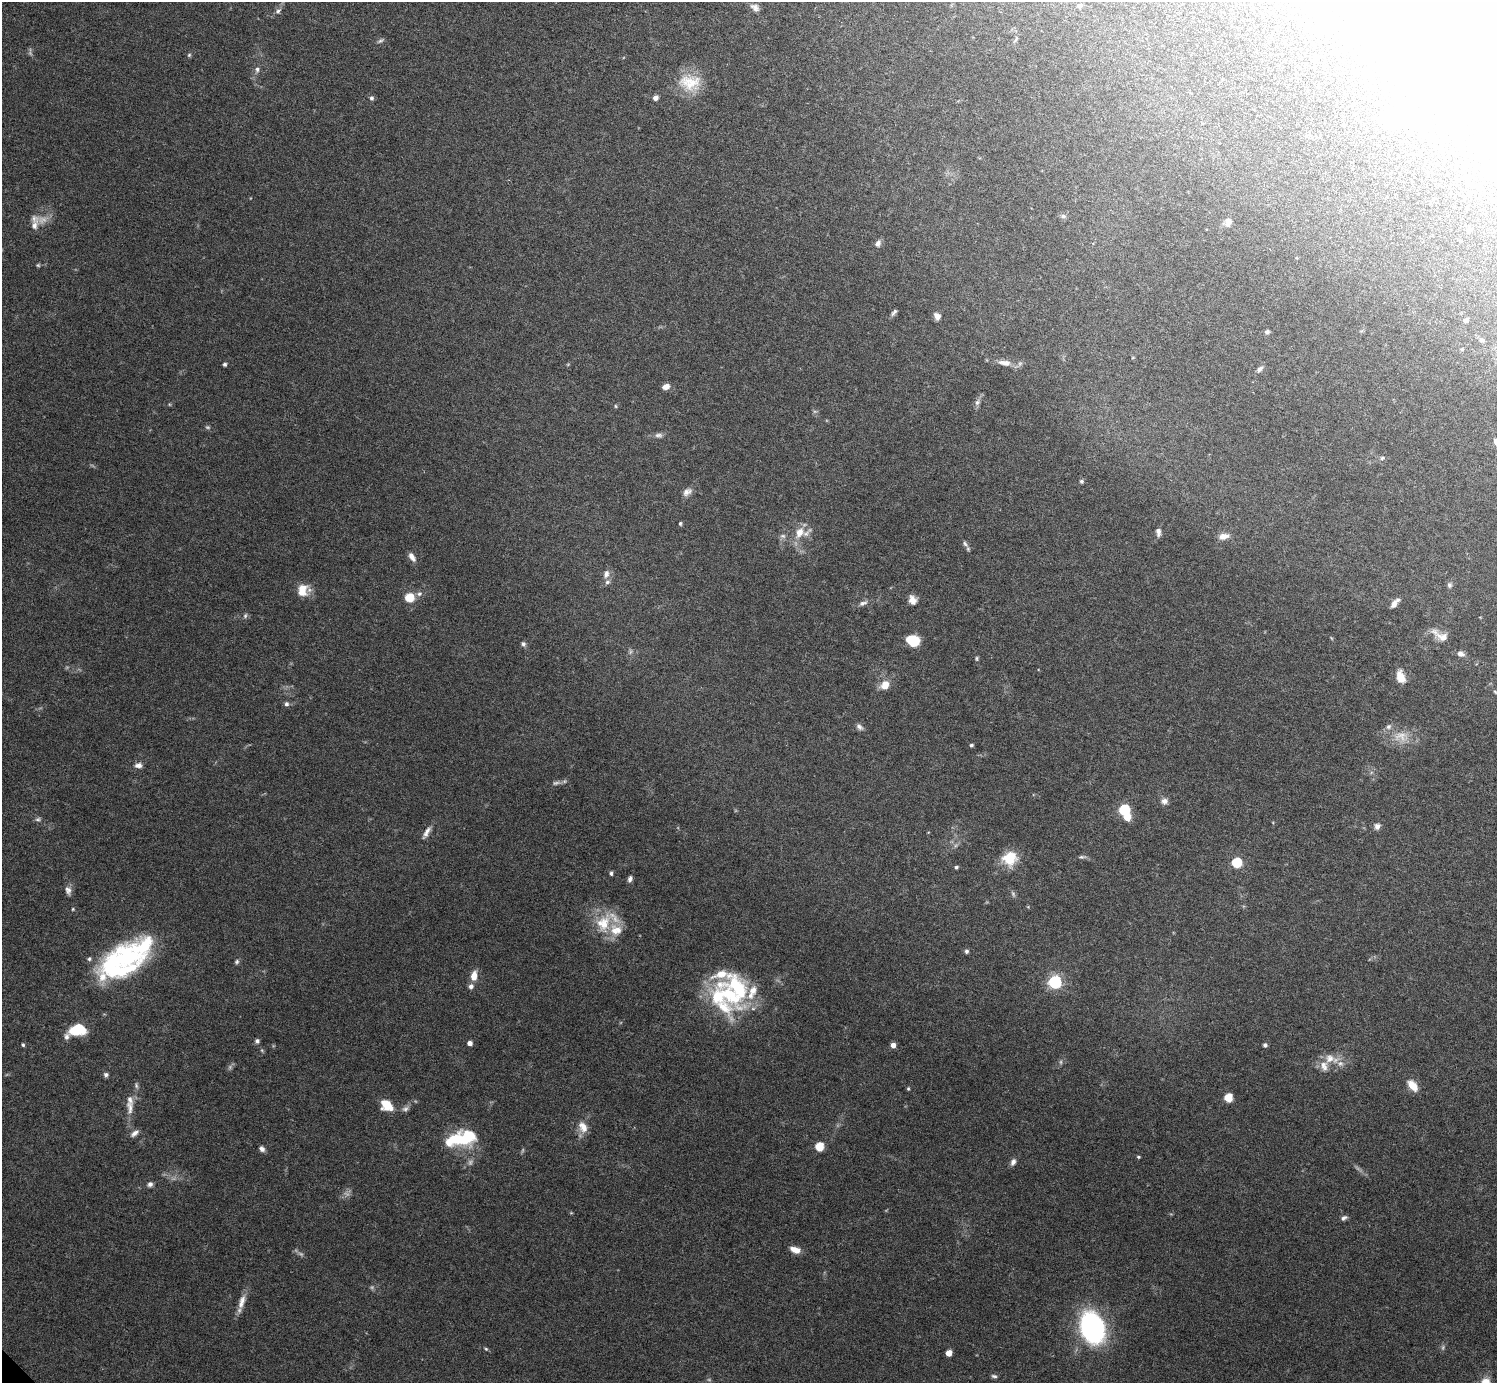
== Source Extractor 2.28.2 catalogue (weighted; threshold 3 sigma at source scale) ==
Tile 10 of 4 x 4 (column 2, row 3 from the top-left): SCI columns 1541-3035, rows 1581-2961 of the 6030 x 6027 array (HDU 1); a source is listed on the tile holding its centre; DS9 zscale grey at full resolution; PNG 1499 x 1385 px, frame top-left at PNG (2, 2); no overlay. Shown black and unused: <1% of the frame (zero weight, under 5 of 9 exposures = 3% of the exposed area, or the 3 px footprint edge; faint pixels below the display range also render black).
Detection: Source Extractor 2.28.2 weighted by HDU 2 'WHT'; one run over the whole footprint, this tile lists its part. Background 0.0325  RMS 0.0026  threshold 0.0107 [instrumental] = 3 sigma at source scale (4.09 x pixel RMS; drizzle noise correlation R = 1.36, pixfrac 0.8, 0.05/0.05 arcsec/px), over >= 5 px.
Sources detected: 151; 19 too faint to see at this stretch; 3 inside a brighter object's white glare — not listed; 14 inside a brighter listed object's ellipse — not listed separately; the other 115 listed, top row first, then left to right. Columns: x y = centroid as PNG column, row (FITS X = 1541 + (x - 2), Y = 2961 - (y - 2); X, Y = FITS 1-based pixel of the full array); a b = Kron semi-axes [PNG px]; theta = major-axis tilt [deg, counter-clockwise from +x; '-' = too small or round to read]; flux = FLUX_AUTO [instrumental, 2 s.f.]
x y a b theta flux
1079 6 4 4 - 0.63
755 7 13 9 -36 1.3
278 11 9 6 44 0.81
1016 40 11 3 54 0.41
380 41 9 4 29 0.49
189 55 5 5 - 0.36
257 69 9 6 82 0.79
690 83 32 22 -5 7.7
371 98 6 5 - 0.58
655 98 5 4 - 1.5
1400 117 35 14 4 12
1063 216 8 6 -10 0.7
1228 223 11 7 75 1.2
34 225 16 9 70 1.9
1469 230 7 5 75 0.49
878 243 8 6 63 1
38 265 6 5 - 0.32
894 312 9 4 50 0.63
937 316 9 7 -57 1.2
1466 320 4 4 - 1.1
1267 332 5 5 - 0.63
1482 340 7 5 -1 0.43
1462 349 4 4 - 0.25
1005 363 20 8 -7 2.3
225 364 4 4 - 0.48
1260 369 9 6 44 0.76
666 387 7 5 12 2
977 402 9 6 54 0.86
615 406 5 3 - 0.25
659 435 11 7 -3 0.87
1496 442 8 7 - 1.3
1382 458 7 5 18 0.44
1081 481 5 5 - 0.46
687 492 12 8 33 1.4
680 523 5 4 - 0.32
799 532 17 11 59 3.6
1158 532 9 5 -82 0.93
783 536 8 6 -2 0.69
1224 536 14 8 11 1.7
965 544 11 6 -57 0.72
412 557 12 6 -56 1.4
606 574 11 7 70 1.2
1449 585 7 6 - 0.57
302 590 15 12 78 3.6
419 594 8 7 - 0.85
409 598 7 6 - 5.8
912 600 11 8 -72 1.7
863 603 13 6 18 0.99
1394 604 9 6 61 1.2
1440 635 25 9 -31 2.5
913 641 12 9 -22 6.3
523 644 7 6 - 0.63
1461 654 8 6 -27 1.3
976 658 6 4 -85 0.34
1401 677 13 8 -71 3.3
885 685 11 9 47 2.8
286 704 6 6 - 0.6
859 727 10 6 -40 0.83
1388 727 9 7 44 0.86
971 745 4 4 - 0.45
138 765 9 6 4 1.1
1164 801 9 8 - 1.1
1124 810 6 5 - 22
38 819 8 5 14 0.54
1377 826 8 8 - 0.99
426 832 19 6 61 1.5
1082 857 11 4 -1 0.57
1010 858 16 15 - 6.5
1237 863 6 5 - 17
956 867 4 4 - 0.41
611 873 4 4 - 0.51
630 879 7 5 70 0.78
68 890 12 8 -80 1.2
1013 894 9 5 -66 0.55
73 909 4 4 - 0.24
603 923 29 20 65 7.9
142 946 51 23 11 16
966 951 5 5 - 0.54
237 961 6 6 - 0.48
114 969 45 23 0 20
474 976 11 7 82 2.5
1055 982 6 6 - 46
471 986 7 6 - 0.88
737 987 41 22 -56 17
723 1007 43 23 -45 11
77 1030 17 11 7 7.8
257 1041 6 6 - 0.61
470 1043 4 4 - 1.3
23 1045 5 4 - 0.37
893 1045 5 4 - 1.5
1265 1045 5 4 - 0.59
1330 1058 14 13 - 3
106 1075 6 6 - 0.62
136 1085 9 5 -80 0.58
1413 1086 14 8 -50 3
908 1088 5 4 - 0.28
1228 1098 5 5 - 8.2
387 1105 12 9 -38 5.3
130 1107 21 10 -85 2.4
405 1109 10 7 24 0.83
583 1127 16 10 -62 2.5
134 1133 12 6 38 1.1
461 1138 38 16 12 14
819 1147 5 5 - 9
262 1149 7 6 - 0.88
1138 1157 4 3 - 0.3
1013 1162 9 6 67 0.94
150 1184 7 6 - 0.77
1344 1218 8 5 34 0.68
795 1250 11 6 -19 2.4
242 1302 22 8 72 2.3
1092 1327 24 17 -71 51
486 1349 5 4 - 0.3
949 1353 5 4 - 2.8
994 1376 8 4 -9 0.51
Isophote crosses this tile's border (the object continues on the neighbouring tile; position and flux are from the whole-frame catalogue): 1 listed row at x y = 1496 442